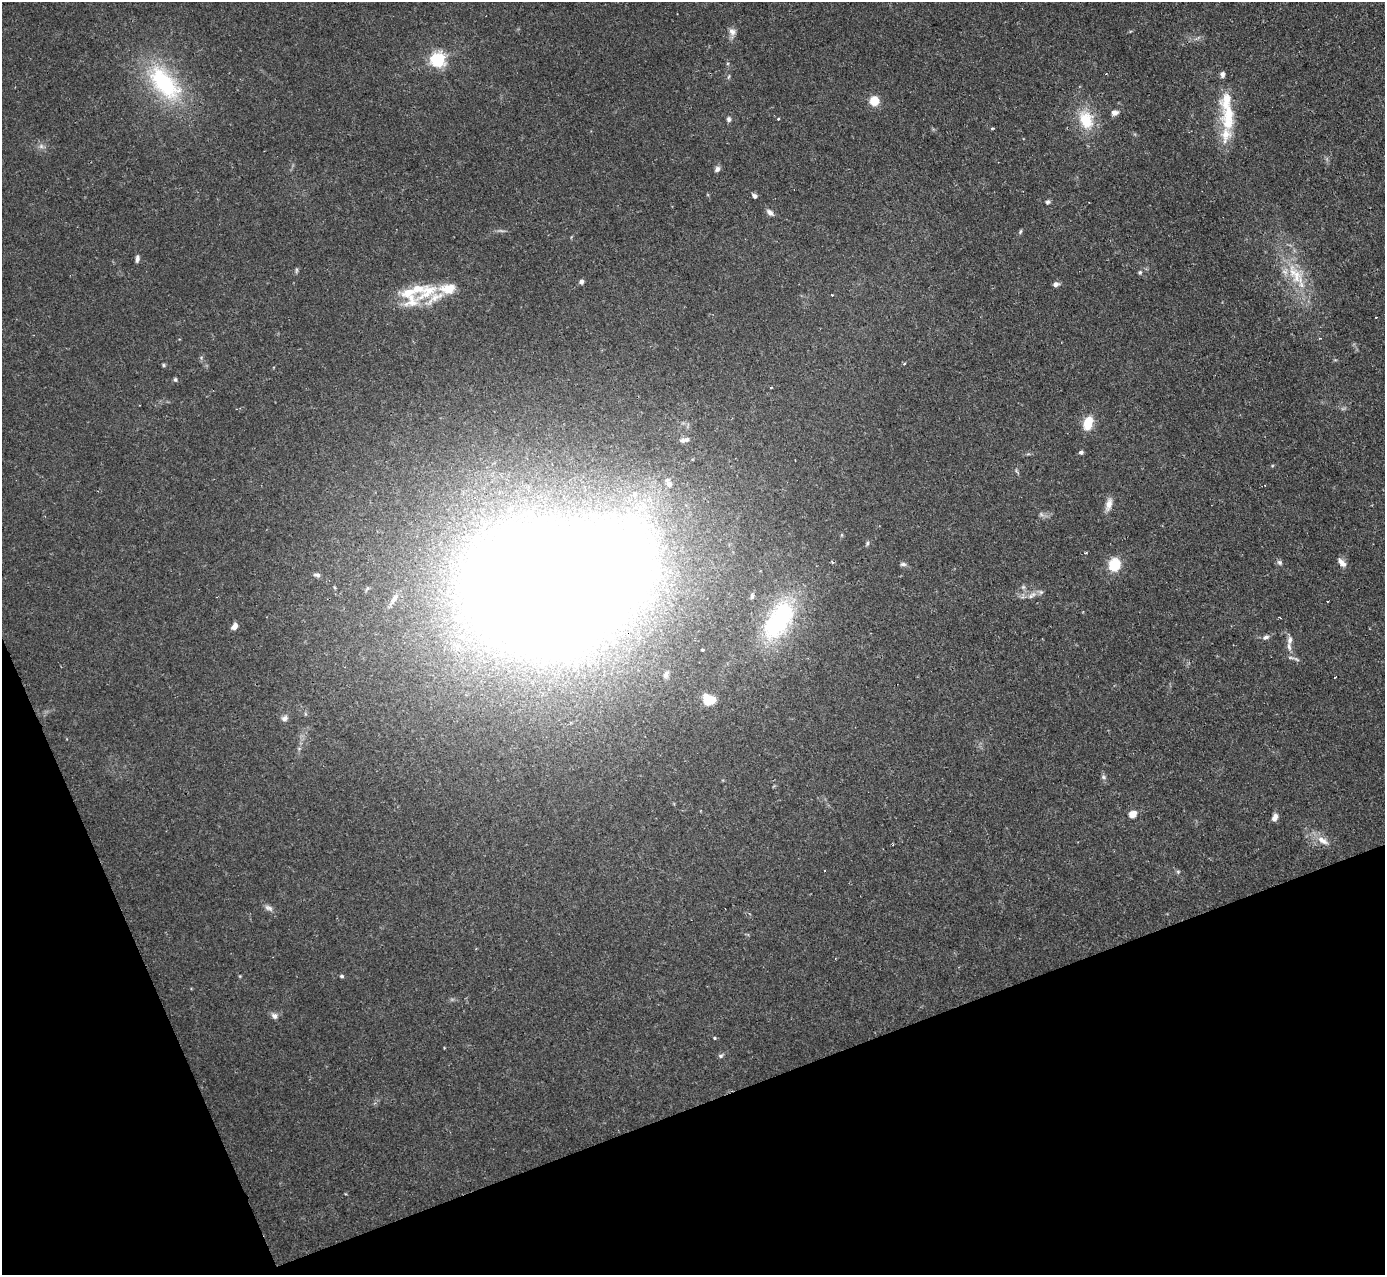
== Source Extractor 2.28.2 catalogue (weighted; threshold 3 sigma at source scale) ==
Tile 14 of 4 x 4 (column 2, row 4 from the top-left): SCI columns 1384-2766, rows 146-1418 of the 5533 x 5515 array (HDU 1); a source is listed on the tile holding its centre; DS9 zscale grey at full resolution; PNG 1387 x 1277 px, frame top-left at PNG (2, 2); no overlay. Shown black and unused: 19% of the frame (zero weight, under 2 of 3 exposures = <1% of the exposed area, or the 3 px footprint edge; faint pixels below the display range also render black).
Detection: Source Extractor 2.28.2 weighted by HDU 2 'WHT'; one run over the whole footprint, this tile lists its part. Background 0.0666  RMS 0.0051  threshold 0.0229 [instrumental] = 3 sigma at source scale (4.5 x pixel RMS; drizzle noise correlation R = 1.50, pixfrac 1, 0.05/0.05 arcsec/px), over >= 5 px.
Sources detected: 83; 1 too faint to see at this stretch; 2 inside a brighter object's white glare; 3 cosmic-ray / hot-pixel residue — not listed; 9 inside a brighter listed object's ellipse — not listed separately; the other 68 listed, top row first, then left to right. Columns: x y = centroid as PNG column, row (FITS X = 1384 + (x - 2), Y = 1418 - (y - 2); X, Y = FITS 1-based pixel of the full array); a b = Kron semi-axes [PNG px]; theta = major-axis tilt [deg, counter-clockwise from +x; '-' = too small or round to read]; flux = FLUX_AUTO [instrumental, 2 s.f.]
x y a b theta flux
732 31 11 8 -41 2.7
437 59 6 6 - 140
1222 74 7 5 86 1.7
729 77 7 3 71 0.67
164 83 55 28 -48 54
874 101 7 6 - 12
1115 112 9 7 1 2.2
1228 114 23 17 74 14
729 119 6 5 - 1.3
1086 120 26 18 -70 17
992 128 5 3 - 0.5
41 146 7 6 - 1.6
717 169 8 6 56 1.7
754 196 6 5 - 1.4
1048 202 6 5 - 1
770 212 9 6 -43 2.2
1020 231 7 4 71 0.72
137 259 9 5 85 1.6
296 270 8 4 82 0.83
1140 272 6 5 - 0.89
1296 275 39 16 -57 21
581 282 5 5 - 1.5
1056 284 7 5 14 2
427 292 37 16 36 17
832 295 2 2 - 0.34
1376 317 2 2 - 0.54
163 365 5 4 - 0.64
175 379 5 4 - 0.88
771 387 3 3 - 0.68
1088 423 14 8 78 12
687 440 11 7 12 2
1081 452 5 4 - 1.3
669 484 11 6 -64 2.7
634 494 9 4 -72 1.5
1109 504 16 7 73 4.1
1041 514 7 5 -46 1.1
867 543 8 4 82 0.85
832 562 5 3 - 0.68
1279 562 8 6 -45 1.3
1342 563 12 6 -46 3.2
903 564 8 5 -9 1.3
1114 564 7 7 - 28
317 575 9 5 -12 1.3
538 586 92 76 14 2300
1023 587 6 5 - 0.95
1041 592 6 6 - 1.1
752 596 8 5 87 1.2
1031 596 6 6 - 1.5
394 599 17 6 57 2.9
778 620 54 28 58 68
234 626 8 6 53 3
1266 637 8 6 30 1.7
1289 646 12 5 -77 2.5
702 650 3 2 - 0.64
666 674 10 6 61 1.7
1335 677 2 2 - 0.51
708 699 12 10 -28 11
285 718 10 7 31 1.9
1103 777 7 5 -23 1
1133 814 5 5 - 13
1275 818 9 6 66 2.7
1322 840 19 9 -33 5.6
1178 872 5 5 - 0.78
269 908 13 6 -28 2.2
341 976 5 4 - 0.84
274 1016 9 7 -27 2.1
715 1038 4 3 - 0.59
721 1056 6 5 - 1
Overlapping masked pixels (flux is a lower limit): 1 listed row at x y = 538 586